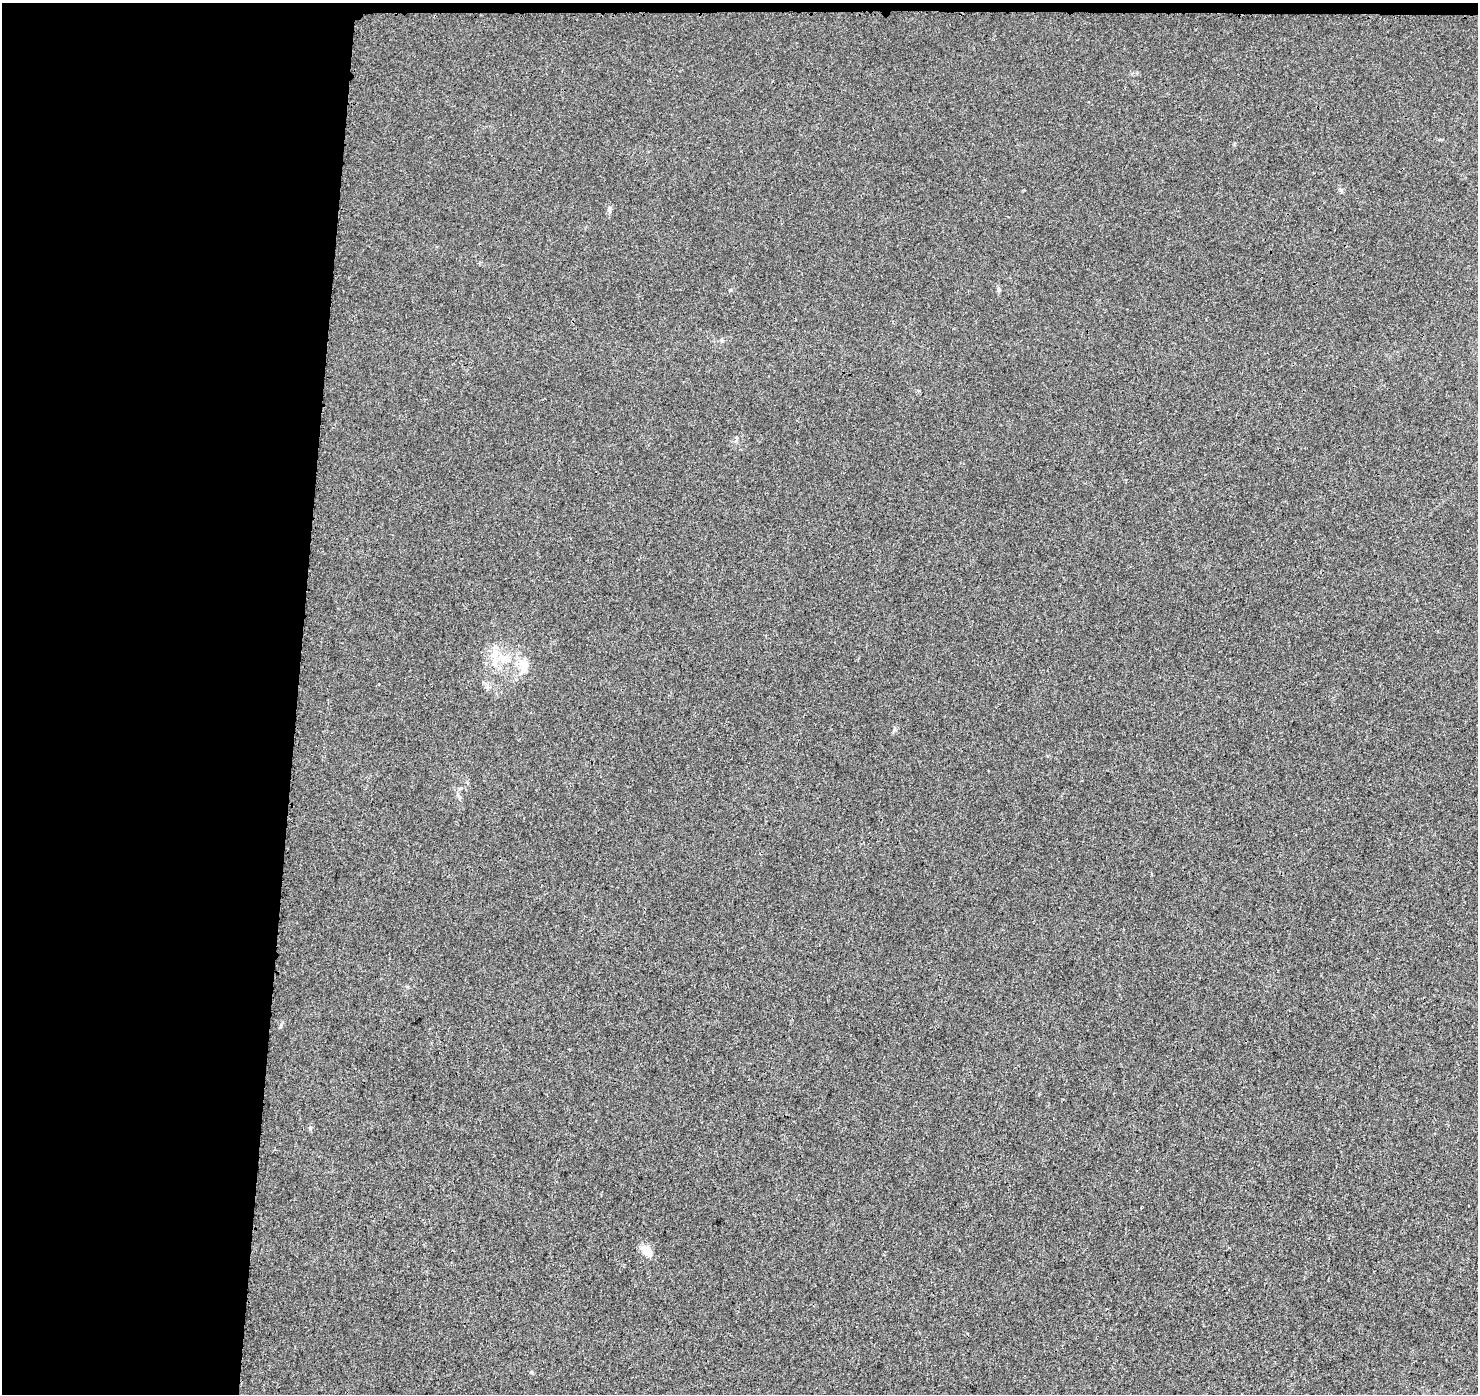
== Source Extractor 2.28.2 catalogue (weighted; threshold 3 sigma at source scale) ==
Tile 1 of 3 x 3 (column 1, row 1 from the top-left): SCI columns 18-1493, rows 3024-4415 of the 4472 x 4707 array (HDU 1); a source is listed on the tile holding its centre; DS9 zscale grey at full resolution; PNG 1480 x 1396 px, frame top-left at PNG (2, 3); no overlay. Shown black and unused: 21% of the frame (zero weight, under 3 of 4 exposures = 2% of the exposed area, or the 3 px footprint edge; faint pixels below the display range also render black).
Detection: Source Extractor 2.28.2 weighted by HDU 2 'WHT'; one run over the whole footprint, this tile lists its part. Background 0.00584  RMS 0.0034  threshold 0.0152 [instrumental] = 3 sigma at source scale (4.5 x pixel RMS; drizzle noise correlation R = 1.50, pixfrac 1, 0.0396/0.0396 arcsec/px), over >= 5 px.
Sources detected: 9; all 9 listed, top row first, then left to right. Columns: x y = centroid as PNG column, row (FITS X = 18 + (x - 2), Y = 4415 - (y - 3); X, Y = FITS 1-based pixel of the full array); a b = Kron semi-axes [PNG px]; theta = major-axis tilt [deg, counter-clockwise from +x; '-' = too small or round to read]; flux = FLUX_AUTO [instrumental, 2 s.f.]
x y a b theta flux
1341 190 7 4 -46 0.56
609 209 7 5 70 0.75
730 290 6 4 44 0.36
999 290 7 5 -88 0.62
494 654 13 8 37 2.9
502 658 9 7 90 2.2
495 664 13 7 -77 2.4
523 665 21 11 -79 4.5
647 1251 13 9 -43 4